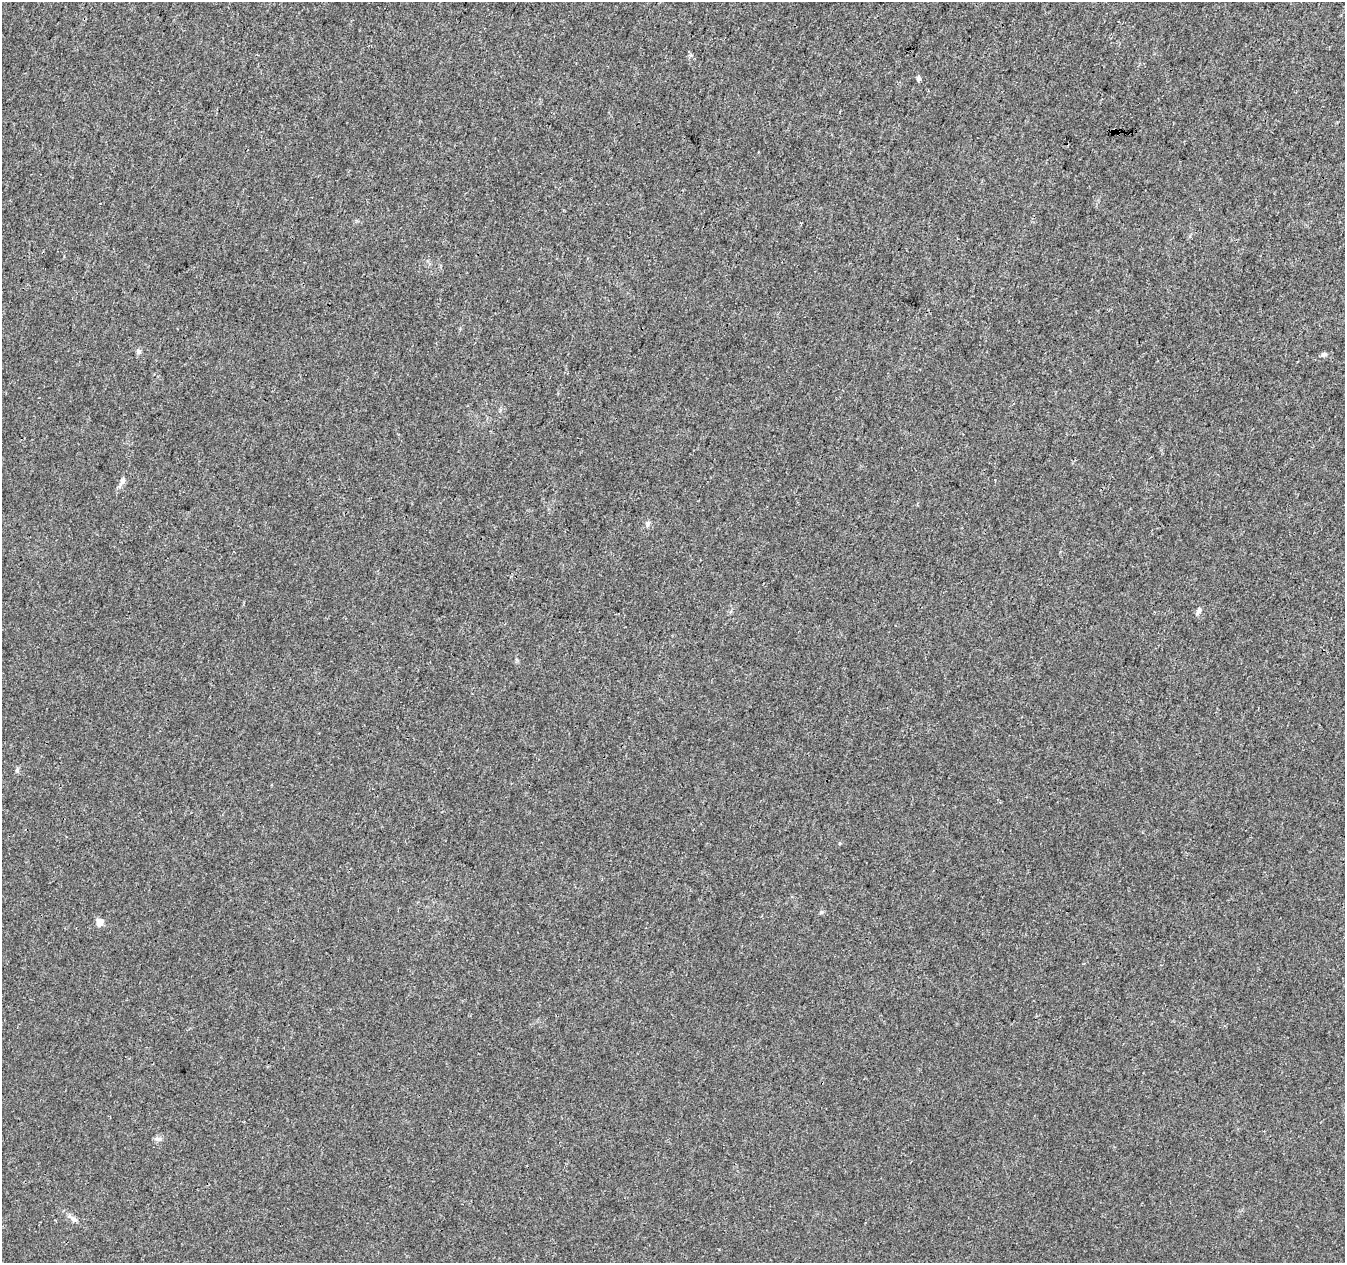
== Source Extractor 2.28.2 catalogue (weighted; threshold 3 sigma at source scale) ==
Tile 10 of 4 x 4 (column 2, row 3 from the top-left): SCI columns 1346-2688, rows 1480-2740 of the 5385 x 5542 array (HDU 1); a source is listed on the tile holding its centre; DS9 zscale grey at full resolution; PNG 1347 x 1265 px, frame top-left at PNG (2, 2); no overlay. Shown black and unused: <1% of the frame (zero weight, under 3 of 4 exposures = <1% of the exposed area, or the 3 px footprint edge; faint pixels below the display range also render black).
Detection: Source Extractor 2.28.2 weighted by HDU 2 'WHT'; one run over the whole footprint, this tile lists its part. Background 0.00635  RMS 0.0029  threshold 0.013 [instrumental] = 3 sigma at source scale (4.5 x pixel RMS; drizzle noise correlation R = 1.50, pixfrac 1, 0.0396/0.0396 arcsec/px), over >= 5 px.
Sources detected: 12; all 12 listed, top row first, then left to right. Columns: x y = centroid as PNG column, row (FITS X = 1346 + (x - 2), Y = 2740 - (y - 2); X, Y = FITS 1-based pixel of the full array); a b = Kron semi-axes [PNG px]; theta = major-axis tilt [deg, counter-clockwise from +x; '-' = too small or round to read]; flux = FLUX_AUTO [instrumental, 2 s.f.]
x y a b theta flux
690 55 6 4 -12 0.63
918 78 6 6 - 0.56
139 351 7 6 - 0.76
1324 354 8 5 25 0.73
122 481 14 6 64 1.4
648 524 9 4 79 0.67
1199 610 10 5 63 1
17 770 6 5 - 0.55
821 912 6 5 - 0.47
99 922 8 8 - 2.1
158 1139 9 6 -9 0.84
73 1219 10 6 -24 1.2